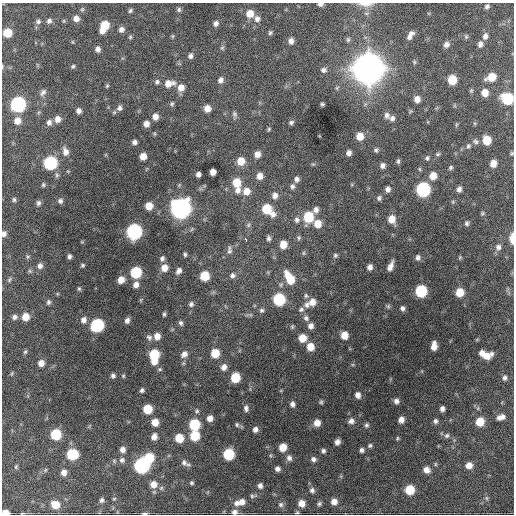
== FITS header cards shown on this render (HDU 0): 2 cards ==
NAXIS1  =                  512 / Axis length
NAXIS2  =                  512 / Axis length

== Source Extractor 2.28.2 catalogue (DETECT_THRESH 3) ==
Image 512 x 512 px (HDU 0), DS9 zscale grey, 1 PNG px = 1 image px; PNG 516 x 516 px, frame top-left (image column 1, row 512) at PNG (2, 3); no overlay
Background 1380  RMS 39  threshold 118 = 3 sigma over >= 5 px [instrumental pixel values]
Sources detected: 255; all 255 listed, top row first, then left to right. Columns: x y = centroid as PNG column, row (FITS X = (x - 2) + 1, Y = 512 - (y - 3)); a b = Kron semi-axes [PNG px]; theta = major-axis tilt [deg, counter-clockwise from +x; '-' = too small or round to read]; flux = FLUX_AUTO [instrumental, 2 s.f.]
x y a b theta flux
320 4 5 4 - 8.7e+03
366 4 20 6 -1 1.8e+04
487 6 6 5 - 6.6e+03
82 9 6 5 - 3.9e+03
179 9 6 6 - 5.8e+03
130 11 6 5 - 4.9e+03
250 14 8 7 - 3.3e+04
76 19 6 6 - 1.5e+04
257 19 9 7 87 1.3e+04
38 21 7 6 - 6.2e+03
49 21 6 6 - 7.8e+03
216 23 7 6 - 9.7e+03
104 26 10 6 66 6.6e+04
121 29 7 6 - 1.1e+04
7 33 6 6 - 5.7e+04
270 33 6 5 - 4.9e+03
410 35 10 5 59 1.4e+04
172 36 5 5 - 3.2e+03
485 36 8 6 70 1.2e+04
130 37 5 5 - 3.9e+03
466 37 6 5 - 4.1e+03
348 40 7 5 89 5.0e+03
291 41 7 6 - 1.4e+04
73 42 5 3 - 2.4e+03
446 44 7 6 - 1.2e+04
480 44 7 6 - 1.0e+04
222 48 7 5 63 5.0e+03
98 49 5 5 - 1.0e+04
190 56 7 5 76 8.3e+03
414 62 5 4 - 3.7e+03
73 66 6 4 26 4.1e+03
2 67 5 3 - 2.3e+03
368 69 13 12 - 5.0e+06
323 70 8 7 - 8.9e+03
491 77 8 6 27 4.8e+04
220 80 8 6 62 1.1e+04
452 80 7 6 - 6.1e+04
157 82 7 6 - 6.4e+03
169 83 12 7 9 2.6e+04
107 86 5 4 - 3.5e+03
181 87 8 7 - 2.2e+04
471 91 6 5 - 3.8e+03
43 92 9 6 52 8.2e+03
485 93 7 6 - 2.7e+04
417 99 6 5 - 1.8e+04
507 99 8 7 - 1.7e+05
18 104 8 8 - 4.8e+05
172 104 6 5 - 4.4e+03
322 104 4 3 - 3.9e+03
119 108 8 7 - 1.0e+04
207 108 6 6 - 2.2e+04
79 111 5 5 - 1.1e+04
234 114 9 6 -60 7.1e+03
387 115 8 7 - 1.0e+04
155 117 6 6 - 1.6e+04
392 118 7 6 - 8.8e+03
58 119 7 7 - 1.6e+04
17 121 8 7 - 2.2e+04
49 122 7 6 - 1.0e+04
291 122 6 5 - 5.9e+03
146 124 5 5 - 1.5e+04
456 125 6 4 72 3.1e+03
269 129 6 4 61 3.6e+03
360 136 7 7 - 3.1e+04
487 140 7 6 - 5.2e+04
134 142 5 5 - 8.2e+03
475 142 9 6 -34 7.7e+03
468 146 7 6 - 6.0e+03
376 150 6 5 - 5.0e+03
65 152 11 8 -75 1.8e+04
349 153 5 5 - 1.1e+04
512 153 5 4 - 3.4e+03
257 154 7 6 - 1.8e+04
438 154 6 5 - 4.1e+03
143 156 6 5 - 2.5e+04
427 158 7 6 - 5.4e+03
241 161 7 7 - 3.7e+04
398 161 6 4 90 4.8e+03
50 163 8 7 - 2.7e+05
493 163 7 6 - 2.5e+04
382 166 6 5 - 9.7e+03
451 168 6 4 47 4.5e+03
419 169 6 4 -89 3.1e+03
213 172 6 5 - 1.8e+04
198 174 5 4 - 9.2e+03
57 175 7 5 -85 5.6e+03
260 176 7 6 - 1.9e+04
433 176 7 6 - 3.0e+04
297 179 6 5 - 9.3e+03
236 182 8 8 - 4.7e+04
43 185 6 4 76 4.2e+03
292 186 7 5 84 7.5e+03
388 189 6 5 - 1.1e+04
423 189 8 7 - 4.1e+05
459 189 6 5 - 9.9e+03
237 190 8 7 - 1.4e+04
246 191 8 8 - 2.5e+04
275 195 8 7 - 1.3e+04
379 198 6 5 - 5.8e+03
14 200 6 5 - 5.0e+03
60 201 6 6 - 7.4e+03
38 203 7 5 89 7.1e+03
149 206 6 6 - 3.3e+04
181 208 9 9 - 1.7e+06
267 209 8 7 - 7.6e+04
316 209 8 6 54 1.1e+04
482 213 6 5 - 3.7e+03
273 214 8 7 - 1.3e+04
308 217 8 7 - 1.0e+05
392 219 7 7 - 3.1e+04
297 220 8 7 - 9.2e+03
466 223 6 5 - 6.0e+03
318 224 8 7 - 3.3e+04
248 225 6 5 - 5.4e+03
134 232 8 8 - 5.7e+05
4 234 7 5 76 1.1e+04
268 238 7 5 -87 5.9e+03
299 238 6 6 - 4.7e+03
512 238 10 4 90 3.0e+04
246 239 4 3 - 6.8e+03
283 244 7 6 - 3.2e+04
498 247 8 7 - 1.1e+04
229 250 12 6 -88 8.6e+03
303 253 6 4 90 3.5e+03
185 254 5 4 - 4.8e+03
335 255 6 5 - 5.1e+03
27 256 6 6 - 4.5e+03
70 256 5 4 - 6.6e+03
418 257 6 5 - 9.0e+03
460 257 6 4 78 3.2e+03
162 258 7 6 - 7.6e+03
82 265 4 4 - 4.2e+03
40 266 7 7 - 1.1e+04
390 266 9 4 66 1.7e+04
370 267 6 5 - 1.2e+04
164 268 8 7 - 2.5e+04
179 271 8 6 60 1.1e+04
136 272 7 7 - 1.5e+05
232 275 7 7 - 9.7e+03
204 276 7 6 - 7.3e+04
289 278 13 7 -61 6.5e+04
9 280 7 5 71 4.5e+03
121 280 6 6 - 2.3e+04
136 284 7 6 - 1.5e+04
79 289 5 5 - 4.0e+03
421 291 7 7 - 1.8e+05
460 292 7 6 - 4.5e+04
306 296 7 5 -76 5.9e+03
279 299 7 7 - 1.9e+05
141 300 6 4 -72 3.0e+03
48 302 7 5 76 6.0e+03
312 302 9 8 - 2.3e+04
191 304 8 7 - 8.1e+03
307 305 9 7 -63 1.1e+04
388 306 6 6 - 4.5e+03
402 308 6 5 - 7.3e+03
262 310 6 5 - 5.7e+03
301 310 7 6 - 6.4e+03
164 314 6 3 83 4.6e+03
14 317 7 6 - 8.3e+03
25 317 7 7 - 3.2e+04
306 318 8 7 - 8.8e+03
83 320 8 7 - 1.3e+04
127 320 6 5 - 9.6e+03
181 323 7 6 - 6.4e+03
97 325 8 7 - 2.8e+05
311 326 7 6 - 1.3e+04
292 327 6 4 -90 3.7e+03
344 335 7 6 - 3.1e+04
157 336 7 7 - 2.0e+04
149 337 8 7 - 8.1e+03
302 338 7 7 - 3.7e+04
434 346 8 5 83 2.3e+04
310 347 7 7 - 3.4e+04
25 352 6 4 72 4.2e+03
215 353 7 6 - 5.0e+04
482 353 6 4 86 1.4e+04
184 354 10 8 45 1.5e+04
154 355 12 7 90 1.2e+05
486 356 10 6 15 3.0e+04
41 363 7 6 - 1.8e+04
224 367 8 7 - 1.4e+04
12 374 7 4 71 3.3e+03
113 376 5 4 - 6.5e+03
123 376 5 4 - 3.2e+03
235 377 7 6 - 8.2e+04
505 378 6 4 83 7.0e+03
142 390 5 4 - 5.8e+03
358 395 6 5 - 1.4e+04
396 401 6 6 - 1.0e+04
321 402 5 5 - 4.3e+03
292 404 6 5 - 9.3e+03
246 408 8 5 -83 8.4e+03
147 409 7 6 - 6.8e+04
442 409 5 4 - 9.4e+03
197 411 7 6 - 6.0e+03
501 417 10 6 16 1.5e+04
210 418 6 6 - 1.8e+04
401 420 6 5 - 1.7e+04
351 421 7 6 - 1.1e+04
435 421 6 6 - 7.3e+03
155 422 7 7 - 2.9e+04
480 422 7 7 - 5.1e+04
317 423 6 6 - 2.3e+04
194 424 7 7 - 1.3e+05
237 425 6 5 - 4.6e+03
366 425 7 6 - 5.6e+03
255 429 6 6 - 1.1e+04
56 434 7 7 - 1.1e+05
195 436 7 7 - 8.4e+04
447 436 8 6 42 7.3e+03
154 437 7 6 - 1.6e+04
179 438 7 7 - 5.1e+04
397 438 6 4 72 3.2e+03
337 442 5 5 - 1.1e+04
370 445 5 5 - 4.8e+03
283 447 6 6 - 3.7e+04
122 449 6 6 - 1.3e+04
362 450 5 5 - 7.4e+03
323 451 4 4 - 6.2e+03
72 454 7 7 - 1.4e+05
229 454 7 7 - 1.4e+05
149 458 8 7 - 8.3e+04
289 458 8 7 - 1.0e+04
313 459 6 5 - 8.8e+03
122 460 7 7 - 9.0e+03
184 462 9 7 -68 1.1e+04
435 464 6 4 -90 3.4e+03
142 465 8 8 - 5.3e+05
469 465 7 6 - 2.3e+04
16 467 7 4 64 4.1e+03
277 469 5 5 - 9.6e+03
426 470 7 6 - 1.8e+04
64 472 6 6 - 1.5e+04
192 483 5 5 - 4.2e+03
153 484 8 8 - 2.1e+04
260 486 7 6 - 9.6e+03
312 490 7 6 - 8.0e+03
410 490 7 7 - 7.2e+04
253 496 12 5 8 7.7e+03
487 498 6 4 -89 4.7e+03
114 499 4 4 - 2.6e+03
101 500 6 5 - 6.5e+03
334 501 6 6 - 1.8e+04
242 502 8 8 - 1.9e+04
236 503 8 7 - 1.3e+04
301 503 6 6 - 2.3e+04
281 504 7 7 - 7.2e+03
319 504 6 5 - 5.1e+03
55 505 8 7 - 4.2e+04
235 512 8 6 11 1.1e+04
297 512 5 4 - 3.3e+03
5 513 6 4 2 2.9e+04
22 513 6 2 5 2.0e+03
144 513 5 2 - 5.1e+03
At the frame edge (FLAGS 8, measured only in part): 11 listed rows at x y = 320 4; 366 4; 2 67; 507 99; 512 153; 4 234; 512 238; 235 512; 5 513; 22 513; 144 513